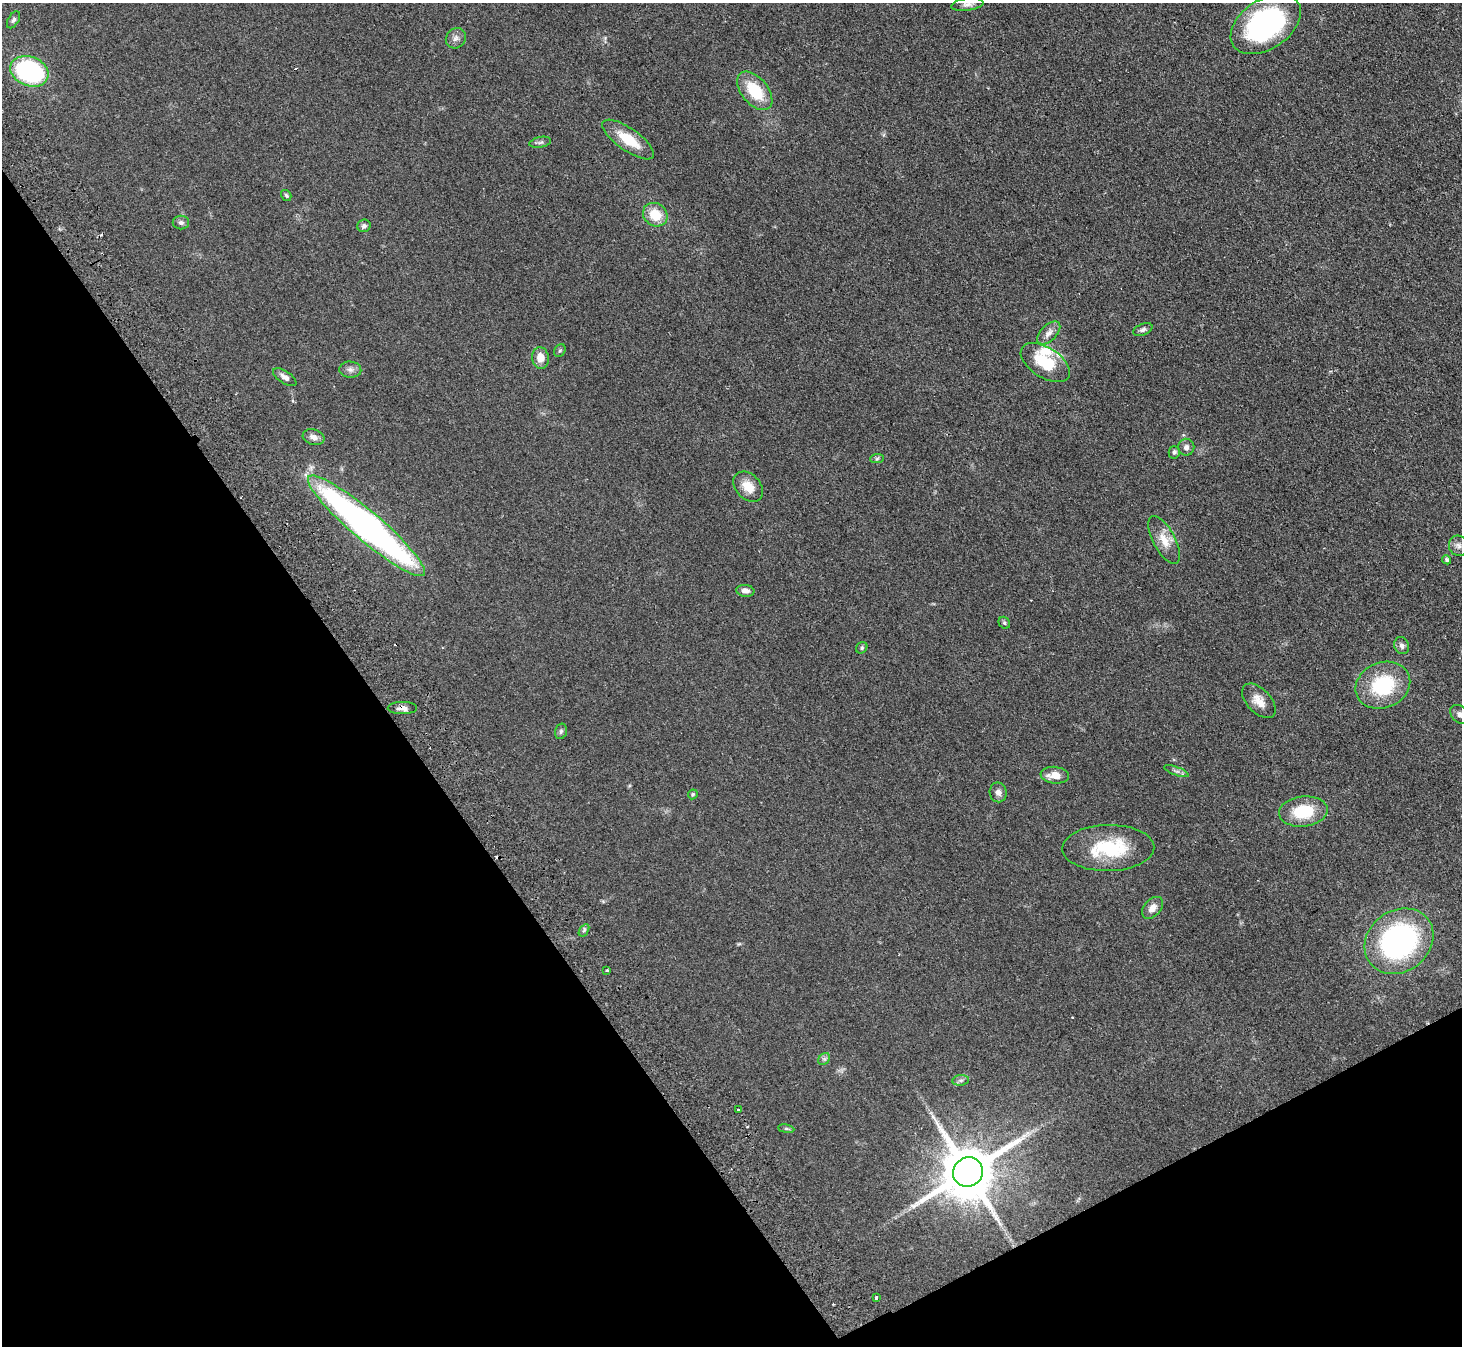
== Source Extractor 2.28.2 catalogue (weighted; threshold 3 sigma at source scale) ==
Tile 14 of 4 x 4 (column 2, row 4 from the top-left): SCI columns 1511-2970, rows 331-1674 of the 5940 x 5898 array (HDU 1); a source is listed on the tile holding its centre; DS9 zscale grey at full resolution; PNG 1464 x 1348 px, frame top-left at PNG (2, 3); each listed source drawn as its Kron ellipse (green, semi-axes under 4 px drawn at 4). Shown black and unused: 31% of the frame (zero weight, under 2 of 3 exposures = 3% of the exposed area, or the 3 px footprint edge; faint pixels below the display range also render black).
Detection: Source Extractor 2.28.2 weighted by HDU 2 'WHT'; one run over the whole footprint, this tile lists its part. Background 0.0777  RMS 0.0086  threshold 0.0385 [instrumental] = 3 sigma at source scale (4.5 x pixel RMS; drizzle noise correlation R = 1.50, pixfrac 1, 0.05/0.05 arcsec/px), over >= 5 px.
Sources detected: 59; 5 cosmic-ray / hot-pixel residue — neither listed nor drawn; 1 inside a brighter listed object's ellipse — not listed separately; the other 53 listed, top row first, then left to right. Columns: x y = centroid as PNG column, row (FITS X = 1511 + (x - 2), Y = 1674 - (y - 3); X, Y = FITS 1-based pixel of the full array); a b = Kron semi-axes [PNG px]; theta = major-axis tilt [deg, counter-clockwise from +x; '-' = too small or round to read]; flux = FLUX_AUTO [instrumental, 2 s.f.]
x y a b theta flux
967 4 16 6 8 3.7
13 20 9 5 58 1.9
1266 24 39 24 34 140
456 38 11 9 48 3.8
29 71 20 14 -22 100
755 91 22 13 -51 30
628 139 30 11 -35 22
540 142 11 5 12 1.8
286 195 6 4 -56 1.3
655 215 13 11 -37 17
181 223 8 7 - 2.5
364 226 7 6 - 2.1
1143 330 10 5 22 2.2
1049 333 14 8 45 5
560 351 7 5 53 1.3
540 358 11 8 -83 8.5
1045 363 28 15 -33 33
350 370 11 8 -5 3.7
285 377 13 6 -34 3.8
314 437 11 7 -18 4.4
1186 447 8 8 - 3.1
1174 452 6 5 - 1.9
877 459 7 4 2 1.5
748 487 17 12 -46 12
366 526 76 14 -40 400
1164 540 26 11 -62 12
1458 546 10 9 - 3.8
1447 560 5 4 - 1.5
745 591 9 6 -6 4.3
1004 623 6 5 - 1.5
1402 646 9 7 -64 3
862 648 6 5 - 1.3
1383 685 28 22 23 51
1259 701 21 12 -47 9.5
402 708 14 6 0 4
1460 715 11 8 -40 4
561 731 8 5 74 1.7
1176 771 13 4 -20 2.3
1055 775 14 8 -6 8.6
998 792 10 8 -79 4
693 794 5 4 - 1.1
1303 812 24 15 6 32
1108 848 46 23 1 49
1152 908 13 8 46 5.8
584 930 7 4 56 1.5
1399 941 36 30 37 160
607 970 3 3 - 3.4
824 1059 7 5 43 1.7
961 1080 8 5 6 2.2
738 1109 3 2 - 1
786 1129 8 4 -8 1.3
968 1172 15 14 - 5600
876 1298 3 3 - 4
Overlapping masked pixels (flux is a lower limit): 2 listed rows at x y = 366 526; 402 708
Isophote crosses this tile's border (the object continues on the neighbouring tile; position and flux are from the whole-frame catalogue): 1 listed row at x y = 1460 715